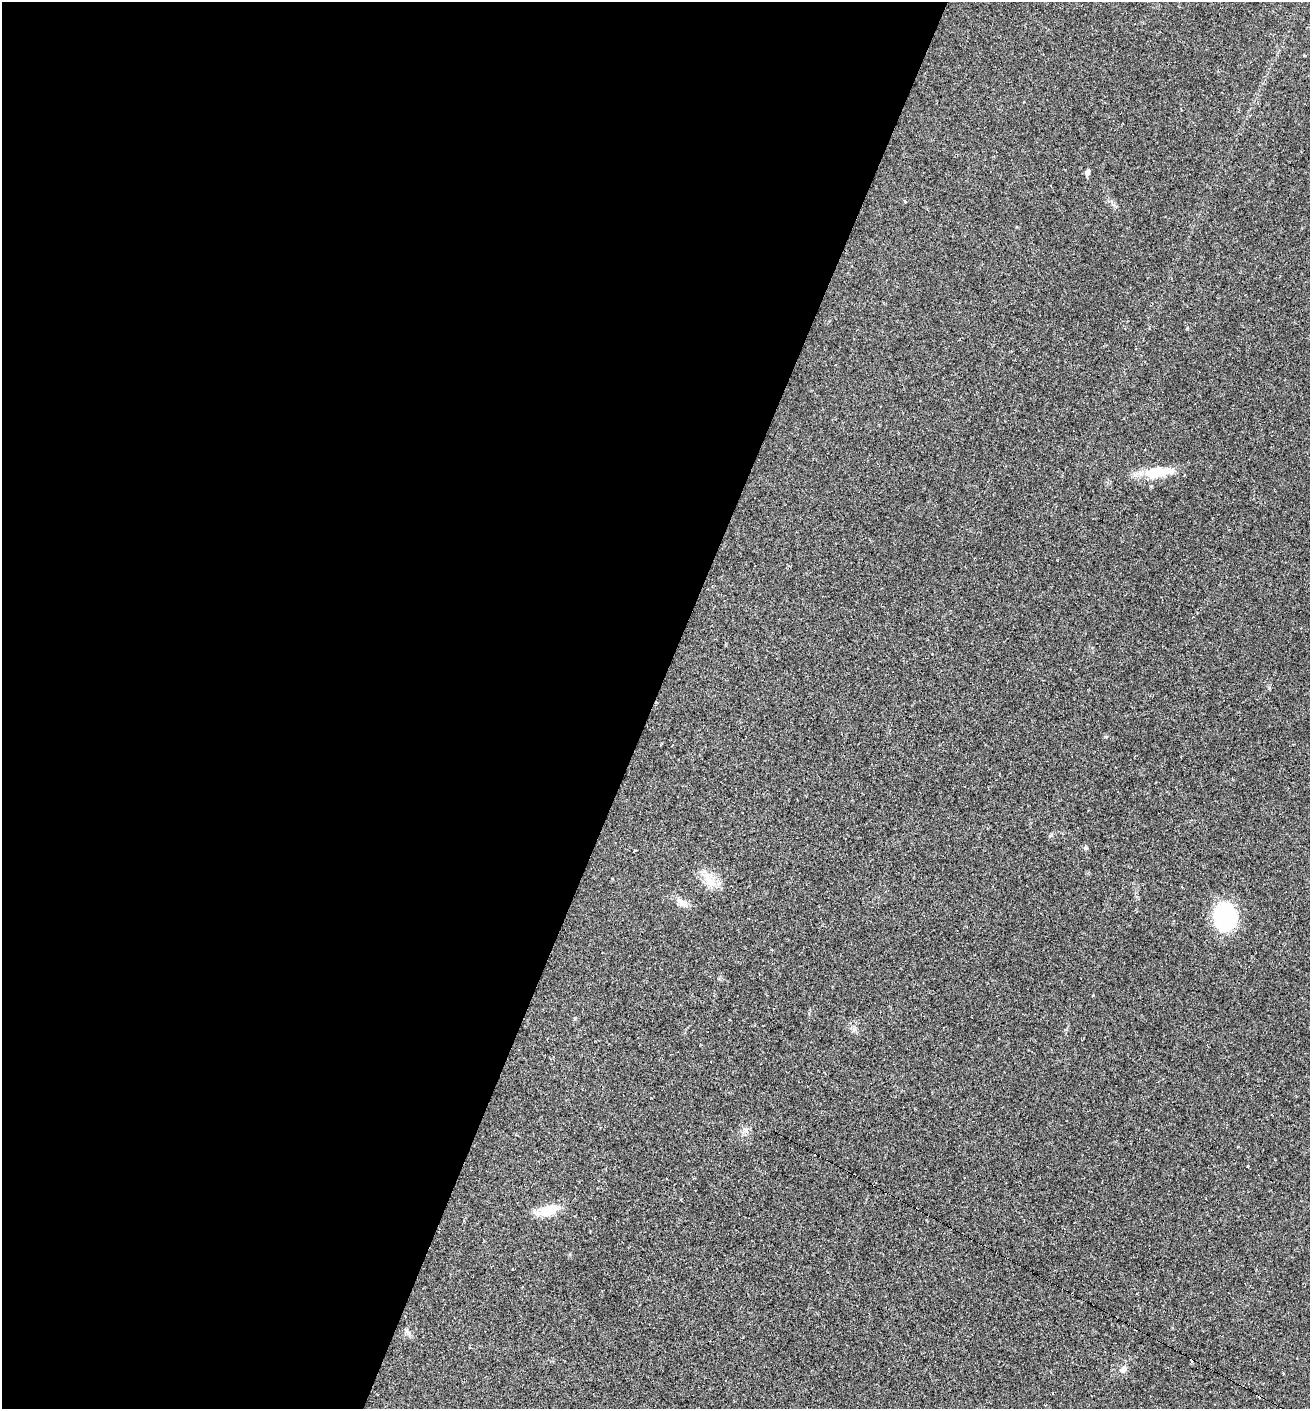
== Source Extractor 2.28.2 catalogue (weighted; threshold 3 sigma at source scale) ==
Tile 5 of 4 x 4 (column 1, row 2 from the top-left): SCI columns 273-1580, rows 2815-4221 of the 5640 x 5628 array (HDU 1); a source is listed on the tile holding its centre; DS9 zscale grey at full resolution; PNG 1312 x 1411 px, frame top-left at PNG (2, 2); no overlay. Shown black and unused: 50% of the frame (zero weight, under 2 of 3 exposures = <1% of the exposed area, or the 3 px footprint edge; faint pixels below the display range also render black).
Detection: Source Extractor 2.28.2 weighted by HDU 2 'WHT'; one run over the whole footprint, this tile lists its part. Background 0.0331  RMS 0.0045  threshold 0.0202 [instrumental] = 3 sigma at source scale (4.5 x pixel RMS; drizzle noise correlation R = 1.50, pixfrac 1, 0.05/0.05 arcsec/px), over >= 5 px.
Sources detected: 17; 6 cosmic-ray / hot-pixel residue — not listed; the other 11 listed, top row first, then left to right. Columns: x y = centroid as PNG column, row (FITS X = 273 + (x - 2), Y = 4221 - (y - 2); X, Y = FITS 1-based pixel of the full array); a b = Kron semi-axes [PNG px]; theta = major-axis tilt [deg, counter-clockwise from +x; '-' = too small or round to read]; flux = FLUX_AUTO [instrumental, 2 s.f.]
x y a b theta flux
1088 172 7 5 63 1.4
905 202 4 4 - 0.41
1157 472 34 12 8 14
1085 848 6 4 -16 0.88
709 880 26 10 -55 6.7
682 903 17 7 -35 3.6
1225 917 22 17 -86 48
1247 1167 3 3 - 1.5
549 1210 22 12 17 9.7
408 1332 11 3 -49 0.98
1123 1369 10 7 41 2.1
Unlisted compact peaks at least as high as the median listed source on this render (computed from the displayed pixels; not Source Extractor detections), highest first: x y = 1105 737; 1269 688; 1093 995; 1187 328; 854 1029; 635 850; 570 1254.